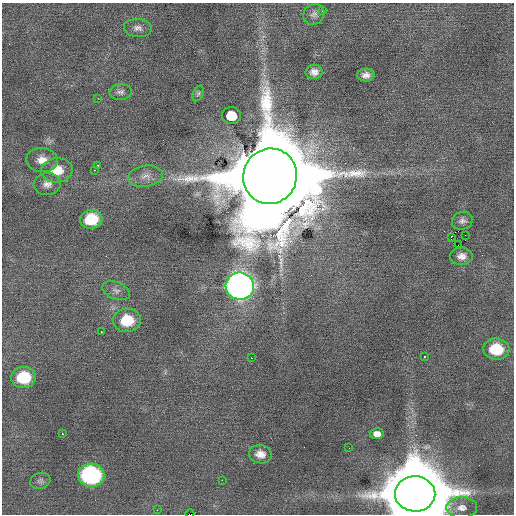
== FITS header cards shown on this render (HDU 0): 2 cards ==
NAXIS1  =                  512 / Axis length
NAXIS2  =                  512 / Axis length

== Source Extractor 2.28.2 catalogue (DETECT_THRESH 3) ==
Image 512 x 512 px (HDU 0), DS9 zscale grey, 1 PNG px = 1 image px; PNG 516 x 516 px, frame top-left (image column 1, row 512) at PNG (2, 3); each listed source drawn as its Kron ellipse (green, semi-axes under 4 px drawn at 4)
Background 0.175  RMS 0.89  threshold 2.68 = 3 sigma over >= 5 px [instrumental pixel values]
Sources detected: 41; all 41 listed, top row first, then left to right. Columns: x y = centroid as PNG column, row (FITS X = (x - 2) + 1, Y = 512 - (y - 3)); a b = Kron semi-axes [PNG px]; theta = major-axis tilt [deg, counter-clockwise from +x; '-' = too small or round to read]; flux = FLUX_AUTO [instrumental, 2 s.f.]
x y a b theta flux
322 11 3 2 - 1.1e+02
314 14 11 10 - 3.0e+02
138 28 14 9 -5 3.7e+02
314 72 8 7 - 3.5e+02
366 75 8 6 3 3.2e+02
121 92 11 8 7 2.6e+02
198 93 8 5 63 1.2e+02
98 98 3 2 - 5.1e+01
231 116 9 8 - 6.6e+02
42 160 16 12 -8 7.3e+02
98 165 2 2 - 6.3e+01
57 170 16 12 4 1.2e+03
94 170 3 2 - 1.4e+02
145 176 17 10 9 5.6e+02
270 176 28 26 72 2.5e+06
47 184 13 11 7 4.4e+02
91 219 11 9 11 1.8e+03
462 221 10 9 - 2.7e+02
465 235 2 2 - 5.5e+02
451 237 4 3 - 4.2e+02
458 245 3 2 - 4.4e+02
461 256 11 8 1 4.2e+02
240 286 14 13 - 4.6e+04
116 291 14 8 -22 3.3e+02
127 320 14 11 5 1.9e+03
101 332 2 2 - 3.3e+02
496 349 13 10 -3 2.0e+03
424 357 3 3 - 3.3e+02
251 358 2 2 - 2.7e+02
24 377 12 10 5 2.3e+03
62 434 3 2 - 5.5e+02
377 434 7 5 -6 3.4e+02
349 448 2 2 - 4.6e+01
260 454 11 9 -8 5.1e+02
91 475 13 11 -5 9.2e+03
222 480 2 2 - 4.2e+02
40 481 10 8 17 1.9e+02
415 494 20 17 -3 1.2e+06
462 508 15 10 0 4.9e+02
157 510 2 2 - 8.9e+01
190 514 4 2 - 6.5e+02
At the frame edge (FLAGS 8, measured only in part): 2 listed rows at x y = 415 494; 190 514